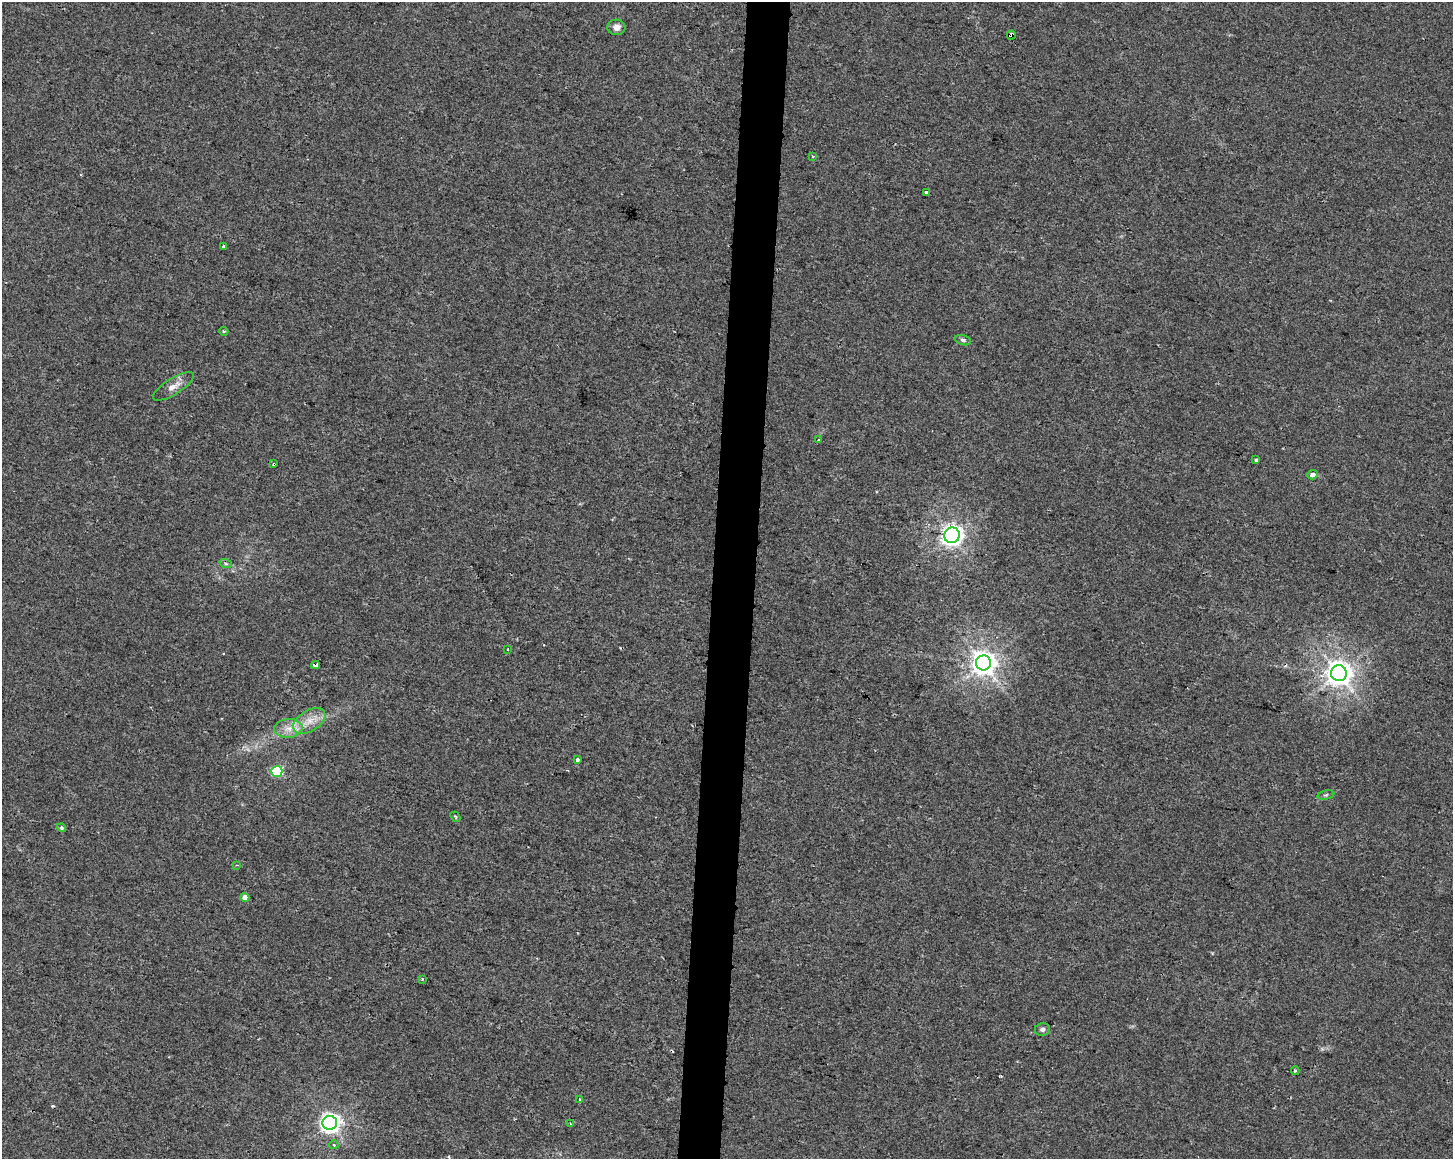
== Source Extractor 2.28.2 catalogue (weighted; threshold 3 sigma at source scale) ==
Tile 5 of 3 x 4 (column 2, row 2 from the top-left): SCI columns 1735-3185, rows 2315-3471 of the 4863 x 4635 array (HDU 1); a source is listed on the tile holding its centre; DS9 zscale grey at full resolution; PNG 1455 x 1161 px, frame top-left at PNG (2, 2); each listed source drawn as its Kron ellipse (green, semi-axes under 4 px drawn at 4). Shown black and unused: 3% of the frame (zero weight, under 2 of 3 exposures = <1% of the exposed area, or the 3 px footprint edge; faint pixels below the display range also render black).
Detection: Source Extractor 2.28.2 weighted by HDU 2 'WHT'; one run over the whole footprint, this tile lists its part. Background 0.00708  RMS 0.0047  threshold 0.021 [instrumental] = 3 sigma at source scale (4.5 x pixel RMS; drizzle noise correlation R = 1.50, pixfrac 1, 0.0396/0.0396 arcsec/px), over >= 5 px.
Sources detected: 35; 1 cosmic-ray / hot-pixel residue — neither listed nor drawn; the other 34 listed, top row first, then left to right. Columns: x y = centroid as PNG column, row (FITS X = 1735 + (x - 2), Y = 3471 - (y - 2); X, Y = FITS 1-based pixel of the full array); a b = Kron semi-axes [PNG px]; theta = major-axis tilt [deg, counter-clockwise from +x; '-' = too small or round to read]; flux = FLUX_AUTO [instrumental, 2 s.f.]
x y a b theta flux
616 27 9 7 -4 2.6
1011 35 4 3 - 3.9
813 156 3 3 - 0.57
927 192 4 3 - 2.3
224 247 3 3 - 2.7
224 331 4 4 - 0.6
963 340 8 5 -15 1.1
173 386 23 8 32 4.3
818 440 3 3 - 0.49
1256 460 4 3 - 0.72
274 464 3 3 - 1.7
1312 475 5 4 - 2.1
952 535 8 7 - 260
226 564 6 4 -20 0.79
508 649 3 3 - 1.2
983 663 7 7 - 470
315 665 4 4 - 7.8
1339 673 8 8 - 500
309 721 18 10 32 6.7
288 728 14 9 5 5.1
578 760 3 3 - 3.1
277 771 5 5 - 43
1326 795 8 4 11 0.97
455 817 5 3 - 0.5
62 828 5 4 - 0.8
237 865 3 3 - 0.47
245 897 4 4 - 3.9
422 979 3 3 - 0.52
1043 1029 7 6 - 1.5
1295 1071 4 3 - 0.78
580 1100 3 2 - 0.65
330 1123 7 7 - 260
571 1124 3 2 - 1
334 1145 4 4 - 0.62
Overlapping masked pixels (flux is a lower limit): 4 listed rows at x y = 1011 35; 274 464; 315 665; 1339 673